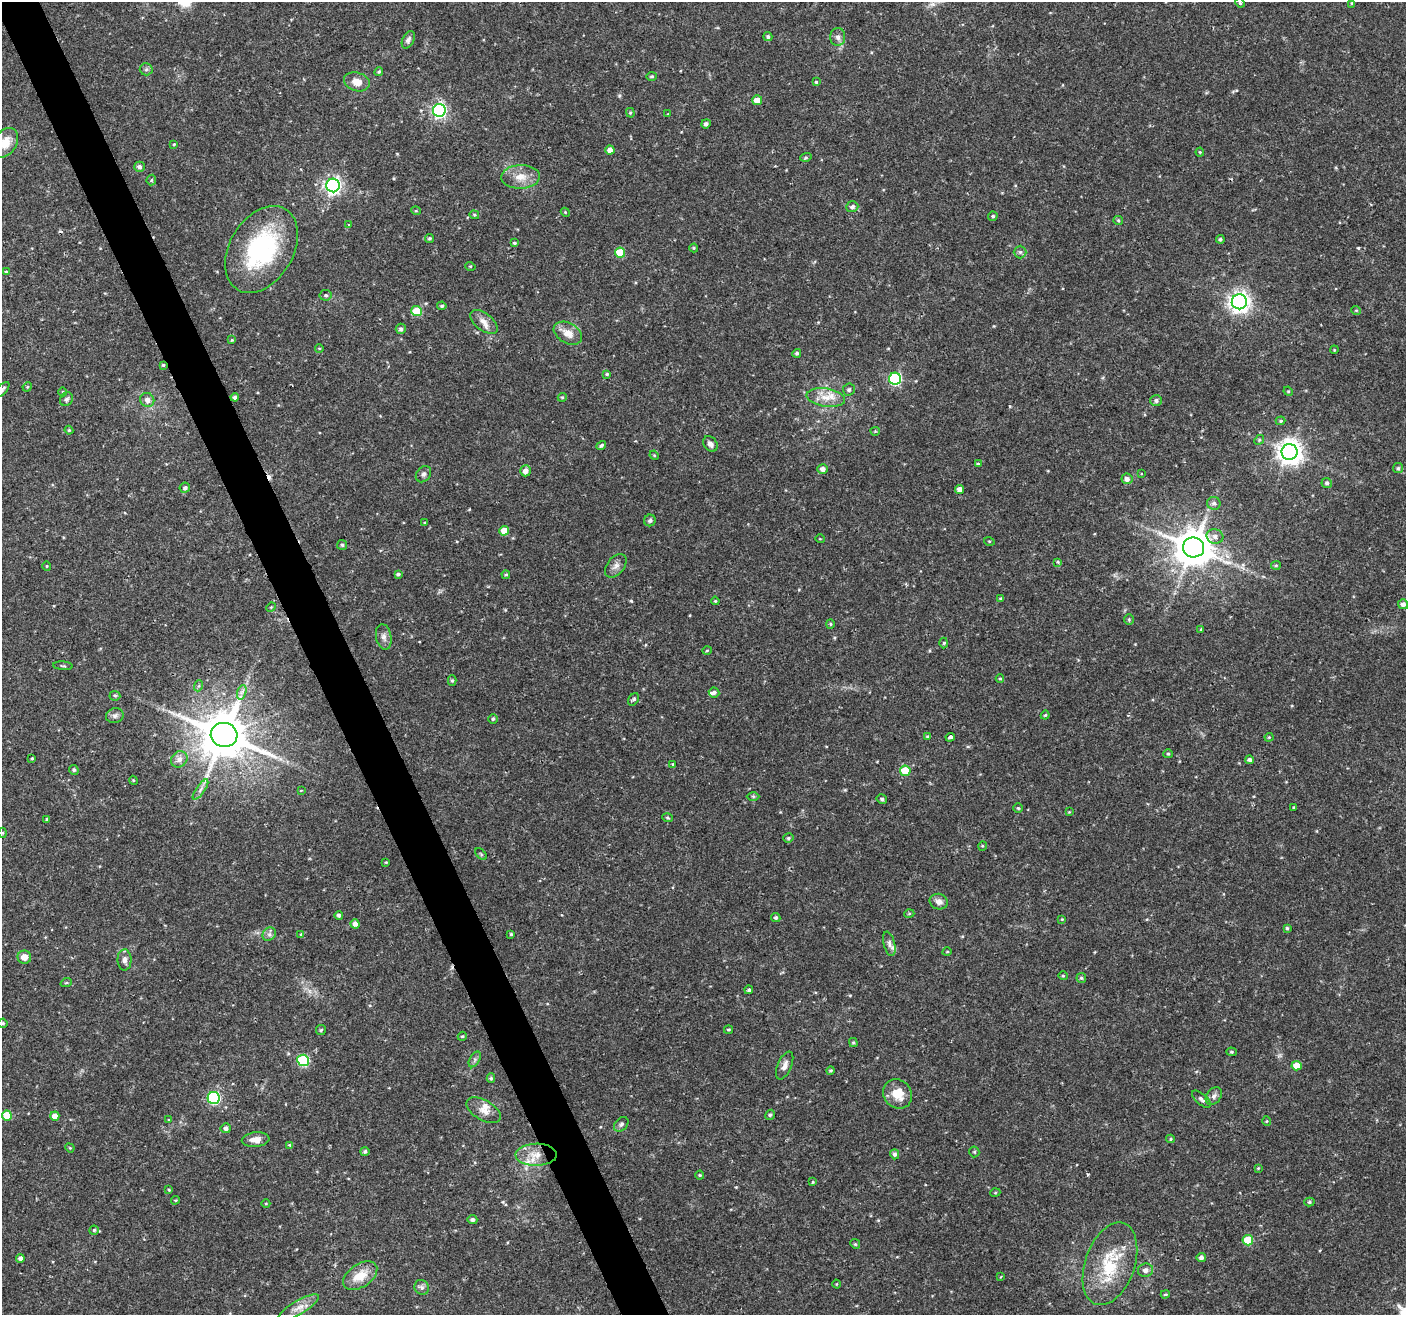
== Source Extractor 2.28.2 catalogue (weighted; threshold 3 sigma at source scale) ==
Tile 11 of 4 x 4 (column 3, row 3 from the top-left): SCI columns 2811-4214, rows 1398-2710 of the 5621 x 5477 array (HDU 1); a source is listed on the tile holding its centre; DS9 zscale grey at full resolution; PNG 1408 x 1317 px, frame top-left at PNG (2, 2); each listed source drawn as its Kron ellipse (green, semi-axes under 4 px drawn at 4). Shown black and unused: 3% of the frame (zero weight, under 2 of 3 exposures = <1% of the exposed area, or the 3 px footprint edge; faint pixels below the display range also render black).
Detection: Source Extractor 2.28.2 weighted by HDU 2 'WHT'; one run over the whole footprint, this tile lists its part. Background 0.0366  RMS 0.0034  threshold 0.0153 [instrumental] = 3 sigma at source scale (4.5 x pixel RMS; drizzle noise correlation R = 1.50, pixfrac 1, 0.0396/0.0396 arcsec/px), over >= 5 px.
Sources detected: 224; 2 cosmic-ray / hot-pixel residue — neither listed nor drawn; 4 inside a brighter listed object's ellipse — not listed separately; the other 218 listed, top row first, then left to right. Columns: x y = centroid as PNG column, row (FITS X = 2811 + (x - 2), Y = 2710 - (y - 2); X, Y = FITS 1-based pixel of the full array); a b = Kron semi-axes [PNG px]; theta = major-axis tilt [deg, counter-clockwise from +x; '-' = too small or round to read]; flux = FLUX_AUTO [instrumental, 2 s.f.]
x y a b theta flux
1240 3 5 4 - 0.49
1352 3 4 4 - 0.42
768 37 4 4 - 0.78
838 37 9 7 89 1.4
408 40 9 5 63 1.1
146 69 6 6 - 0.74
379 72 4 4 - 0.45
652 76 5 4 - 0.54
357 82 13 9 -16 3.7
816 82 4 4 - 0.37
757 100 5 5 - 4.6
439 110 6 6 - 76
630 113 5 4 - 0.42
668 114 3 3 - 0.24
706 124 5 4 - 1
5 143 16 11 54 5.5
174 144 3 3 - 0.35
610 150 4 4 - 2.2
1200 152 4 4 - 0.32
806 157 6 4 17 0.44
139 167 5 5 - 1.1
520 177 19 12 2 4.8
151 180 5 5 - 0.46
333 185 7 6 - 110
852 207 6 5 - 1
416 211 5 3 - 0.31
565 212 4 3 - 0.31
474 215 5 4 - 0.43
993 216 4 4 - 0.58
1118 220 5 4 - 0.44
348 224 3 3 - 0.41
430 238 4 4 - 0.51
1220 239 4 4 - 0.54
514 243 4 3 - 0.43
694 248 4 4 - 0.34
261 249 47 32 59 41
1020 252 6 6 - 0.88
620 253 5 5 - 10
470 266 5 3 - 0.3
6 272 4 4 - 0.48
326 295 6 5 - 0.71
1239 302 7 7 - 200
442 306 4 4 - 0.57
1356 310 5 3 - 0.31
416 311 5 5 - 11
484 322 16 8 -37 2.6
401 329 5 5 - 0.85
568 333 15 10 -30 3.9
232 340 4 4 - 0.3
319 348 4 3 - 0.26
1334 350 4 3 - 0.28
797 353 4 4 - 0.56
163 365 4 4 - 0.48
607 374 4 4 - 0.45
895 379 6 6 - 40
27 387 5 4 - 0.35
2 390 9 4 47 0.99
849 390 6 6 - 0.67
1288 391 5 4 - 0.35
63 392 4 3 - 0.27
235 397 4 4 - 0.9
562 397 4 4 - 0.39
826 398 19 9 -9 4.6
67 399 7 6 - 0.8
147 400 7 7 - 1.8
1156 401 6 5 - 0.96
1281 421 5 4 - 0.44
69 430 4 4 - 0.39
875 431 4 4 - 0.43
1259 440 5 4 - 0.43
710 444 8 6 -50 1.5
601 445 5 4 - 0.7
1290 452 8 8 - 320
654 455 5 4 - 0.33
978 464 3 3 - 0.45
1398 468 5 5 - 0.58
823 469 5 5 - 1.6
525 471 5 5 - 1.9
423 474 9 7 52 1
1141 474 4 3 - 0.44
1127 479 5 5 - 1.6
1327 483 5 5 - 0.77
185 488 5 5 - 0.88
959 489 4 4 - 2
1214 503 7 6 - 0.94
650 520 6 5 - 0.74
425 523 4 3 - 0.3
504 531 5 5 - 5.2
1215 536 8 7 - 1.4
820 539 5 3 - 0.24
989 541 5 3 - 0.29
342 545 5 5 - 0.5
1194 547 10 10 - 970
1058 562 4 4 - 0.46
1276 565 5 4 - 0.41
47 566 4 4 - 0.35
616 566 13 8 52 1.8
398 574 4 3 - 0.63
506 575 4 3 - 0.43
1001 599 4 3 - 0.59
715 601 4 3 - 0.35
1403 604 5 5 - 1.3
271 607 5 4 - 0.36
1129 619 5 4 - 0.41
830 624 4 4 - 0.41
1201 629 4 2 - 0.28
384 637 13 7 -80 1.7
944 643 5 3 - 0.36
707 650 4 3 - 0.28
63 666 10 3 -4 0.44
1000 679 4 4 - 0.37
452 681 5 4 - 0.53
198 686 6 3 69 0.41
242 692 7 4 71 0.95
714 692 5 5 - 0.89
115 696 5 5 - 0.51
633 699 7 5 56 0.75
1045 715 4 3 - 0.36
115 716 9 7 17 1.2
493 719 5 4 - 0.54
224 735 13 12 - 1700
928 737 4 4 - 0.63
950 737 5 3 - 2.2
1269 737 4 4 - 0.36
1168 754 5 4 - 0.44
32 758 3 2 - 0.3
179 759 9 7 43 1.8
1249 760 4 4 - 0.85
672 764 4 3 - 0.59
74 770 5 4 - 0.64
905 771 5 5 - 10
133 780 4 3 - 0.33
200 790 12 4 55 1.2
301 790 3 2 - 0.37
753 796 6 4 -1 0.49
882 799 5 4 - 0.65
1293 807 4 3 - 0.3
1018 808 5 5 - 0.44
1069 812 4 3 - 0.24
667 818 5 3 - 0.39
47 819 4 4 - 0.45
3 833 5 3 - 0.32
788 838 5 4 - 0.57
982 846 5 3 - 0.3
481 854 7 4 -46 0.43
386 862 4 3 - 0.32
939 902 9 7 -18 2
909 914 5 3 - 0.39
339 915 4 4 - 0.9
776 918 5 4 - 0.58
1062 919 3 3 - 0.24
355 924 4 4 - 1.7
1287 928 4 4 - 0.47
269 934 7 6 - 0.97
511 934 3 3 - 0.41
301 935 3 3 - 0.59
889 944 12 5 -75 1.3
947 952 4 3 - 0.26
24 957 7 6 - 3
124 960 10 7 -88 1.4
1063 976 4 4 - 0.39
1081 978 5 5 - 0.49
66 983 6 3 18 0.4
749 990 4 4 - 0.65
3 1023 4 4 - 0.56
321 1030 5 5 - 0.55
728 1030 4 3 - 0.38
462 1036 5 4 - 0.41
853 1043 4 4 - 0.46
1231 1052 5 4 - 0.46
475 1059 8 5 59 0.89
303 1060 6 5 - 30
785 1065 15 7 67 2
1297 1066 5 4 - 4.4
830 1070 4 4 - 0.45
491 1078 5 4 - 0.52
898 1094 15 13 -47 6.2
1214 1096 10 7 52 1.3
214 1098 6 6 - 41
1201 1099 11 5 -41 1.1
484 1110 19 10 -30 3.2
7 1115 5 5 - 6.9
770 1115 5 4 - 0.61
55 1116 4 4 - 2.7
169 1120 4 4 - 0.34
1267 1121 5 3 - 0.32
621 1124 8 6 46 0.87
226 1128 5 5 - 1.2
1171 1139 4 4 - 0.37
256 1140 14 7 5 2.7
290 1145 3 3 - 0.81
70 1148 5 4 - 0.35
365 1152 4 4 - 0.69
974 1152 5 5 - 0.46
895 1154 5 4 - 0.94
536 1155 20 11 1 5.4
1258 1168 4 4 - 0.32
700 1175 4 4 - 0.39
813 1182 4 3 - 0.32
169 1190 4 3 - 0.39
995 1193 5 3 - 0.31
175 1200 4 4 - 0.37
1309 1202 5 4 - 0.55
266 1204 4 3 - 0.28
472 1220 5 4 - 0.9
94 1230 4 4 - 0.51
1248 1240 5 5 - 11
855 1244 5 4 - 0.43
1201 1257 5 4 - 1.1
20 1258 4 4 - 1.2
1110 1264 43 24 71 20
1146 1270 8 6 11 1.6
360 1276 19 11 33 6.5
1001 1277 3 3 - 0.38
836 1284 4 3 - 0.25
422 1287 8 7 - 1
1165 1294 4 3 - 0.39
298 1307 23 6 30 3.3
Overlapping masked pixels (flux is a lower limit): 1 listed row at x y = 163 365
Isophote crosses this tile's border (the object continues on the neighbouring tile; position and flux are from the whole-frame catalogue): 3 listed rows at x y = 5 143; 2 390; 3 1023
Unlisted compact peaks at least as high as the median listed source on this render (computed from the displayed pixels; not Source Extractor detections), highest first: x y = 1358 248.